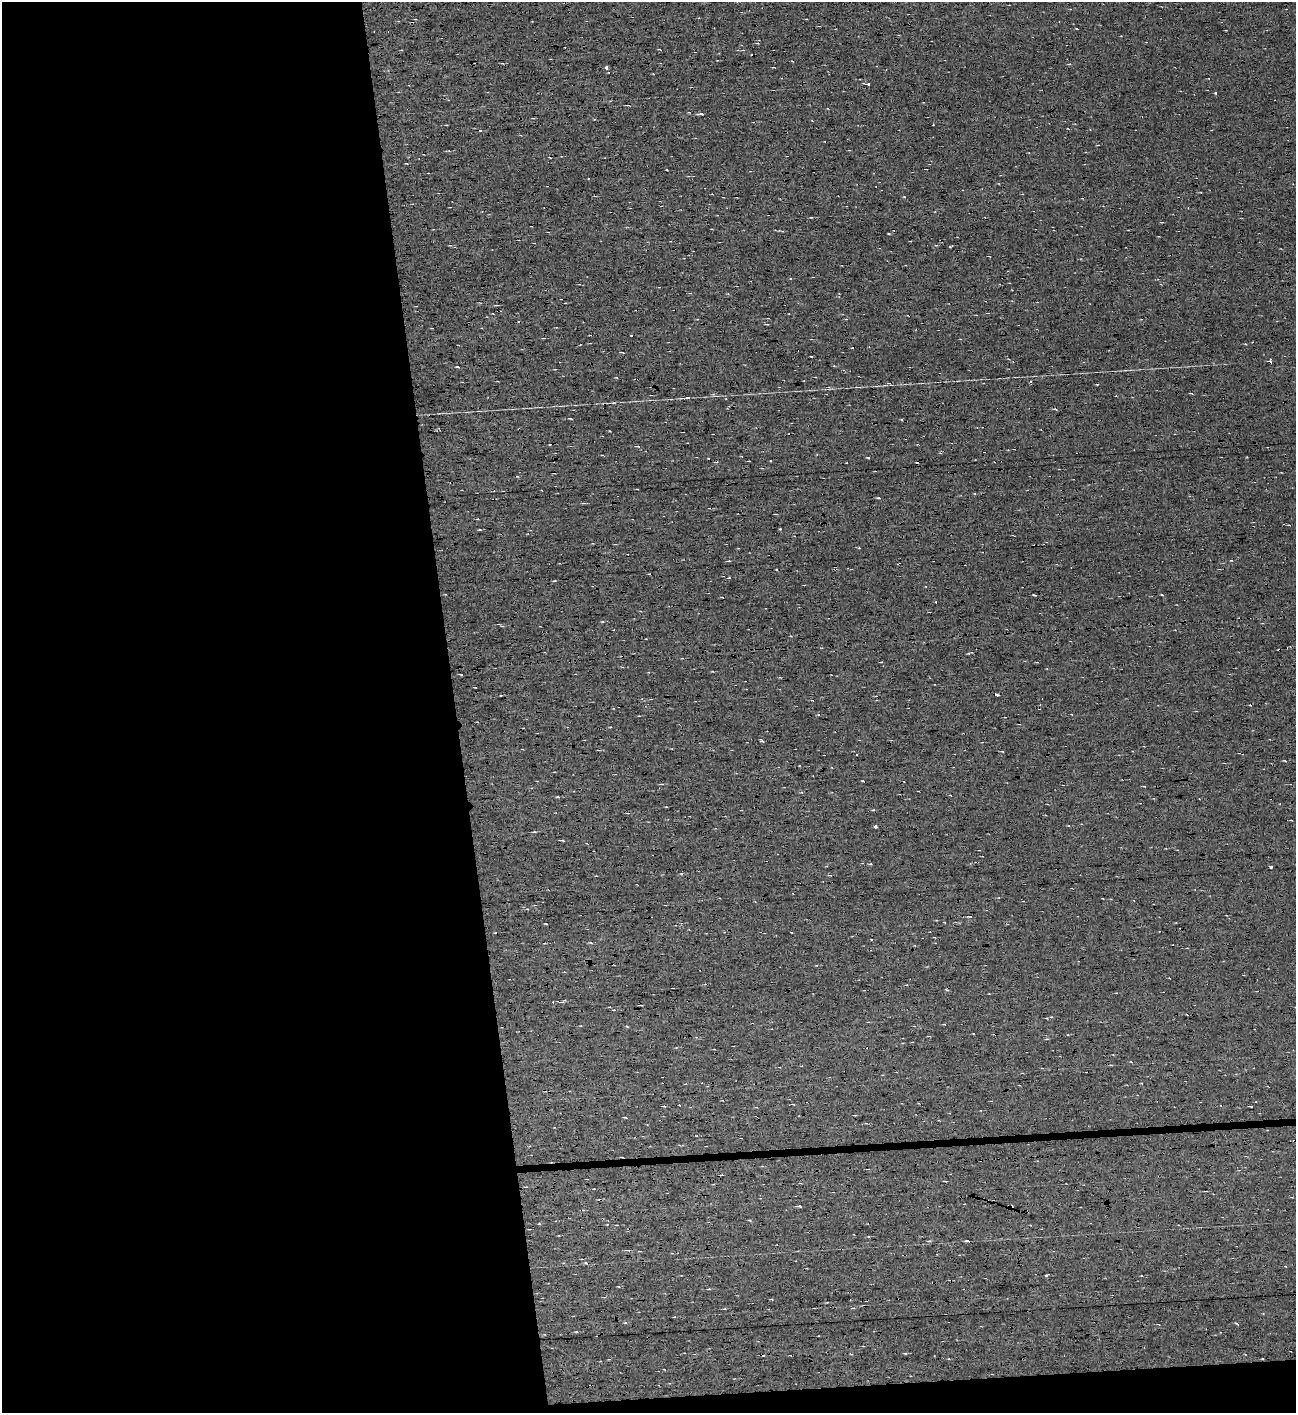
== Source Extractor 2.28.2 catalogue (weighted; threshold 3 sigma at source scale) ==
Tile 5 of 2 x 3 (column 1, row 3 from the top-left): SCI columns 1-1294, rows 35-1445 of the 2588 x 4278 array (HDU 1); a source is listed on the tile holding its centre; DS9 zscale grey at full resolution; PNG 1298 x 1415 px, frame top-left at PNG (2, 2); no overlay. Shown black and unused: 37% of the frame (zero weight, under 7 of 13 exposures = <1% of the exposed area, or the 3 px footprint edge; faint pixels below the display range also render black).
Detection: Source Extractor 2.28.2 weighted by HDU 2 'WHT'; one run over the whole footprint, this tile lists its part. Background 0.0135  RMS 0.0068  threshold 0.0279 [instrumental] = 3 sigma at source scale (4.09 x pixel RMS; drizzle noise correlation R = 1.36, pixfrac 0.8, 0.0396/0.0396 arcsec/px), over >= 5 px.
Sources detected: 91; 22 cosmic-ray / hot-pixel residue — not listed; the other 69 listed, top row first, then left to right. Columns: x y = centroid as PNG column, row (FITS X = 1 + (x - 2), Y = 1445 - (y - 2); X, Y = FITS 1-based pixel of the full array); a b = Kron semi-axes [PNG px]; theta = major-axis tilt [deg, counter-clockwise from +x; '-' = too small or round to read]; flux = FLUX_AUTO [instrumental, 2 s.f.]
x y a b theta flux
659 49 4 3 - 0.55
606 68 3 3 - 3.8
868 84 3 3 - 3.2
1215 93 3 3 - 0.84
628 105 5 2 - 0.75
701 114 6 3 -18 0.81
406 163 4 2 - 0.44
811 217 4 3 - 0.43
889 233 4 2 - 0.56
496 305 4 3 - 0.55
631 335 3 2 - 0.47
622 352 4 2 - 0.96
1271 361 3 3 - 18
457 367 5 3 - 0.57
1031 381 3 3 - 1
1097 384 4 2 - 0.47
1191 393 4 2 - 0.56
682 398 7 3 -2 1
1055 409 5 3 - 0.65
570 418 4 3 - 0.73
902 419 3 3 - 0.74
637 446 4 3 - 0.65
868 457 3 3 - 0.85
770 461 3 2 - 0.4
878 498 5 3 - 0.62
780 529 3 2 - 0.49
729 561 4 2 - 0.48
554 581 4 3 - 0.5
661 586 3 2 - 1
1034 595 5 2 - 0.54
1162 595 4 2 - 0.56
936 602 2 2 - 0.42
1287 648 3 2 - 0.41
475 687 3 2 - 0.59
812 700 3 2 - 0.33
762 741 5 2 - 0.9
856 754 3 2 - 1.1
662 784 6 2 3 0.68
802 792 4 4 - 0.75
558 797 5 3 - 0.56
627 813 4 2 - 0.45
1291 820 3 2 - 0.4
876 826 3 3 - 6
534 832 4 3 - 0.6
562 840 4 3 - 0.83
870 864 5 3 - 0.58
1271 867 3 3 - 10
681 874 5 3 - 0.66
970 916 6 3 3 1.2
791 932 2 2 - 0.39
872 939 3 2 - 0.53
947 990 4 2 - 0.91
563 1001 8 3 32 0.78
714 1049 3 2 - 0.38
793 1104 4 2 - 0.59
664 1106 4 3 - 0.71
1251 1106 3 2 - 0.77
756 1107 4 2 - 0.44
625 1117 4 3 - 0.71
722 1175 4 2 - 0.55
799 1206 5 3 - 1.2
750 1220 5 3 - 0.59
967 1241 6 2 -1 0.7
640 1251 4 2 - 0.49
1046 1275 4 3 - 2.1
709 1289 5 2 - 0.56
1237 1324 5 3 - 0.62
576 1332 5 3 - 0.51
905 1353 5 3 - 0.55
Overlapping masked pixels (flux is a lower limit): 1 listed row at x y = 661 586
Unlisted compact peaks at least as high as the median listed source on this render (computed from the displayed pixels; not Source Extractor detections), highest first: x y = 904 197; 546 924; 862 781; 667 170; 1285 761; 625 1323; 539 1223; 480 530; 873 810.